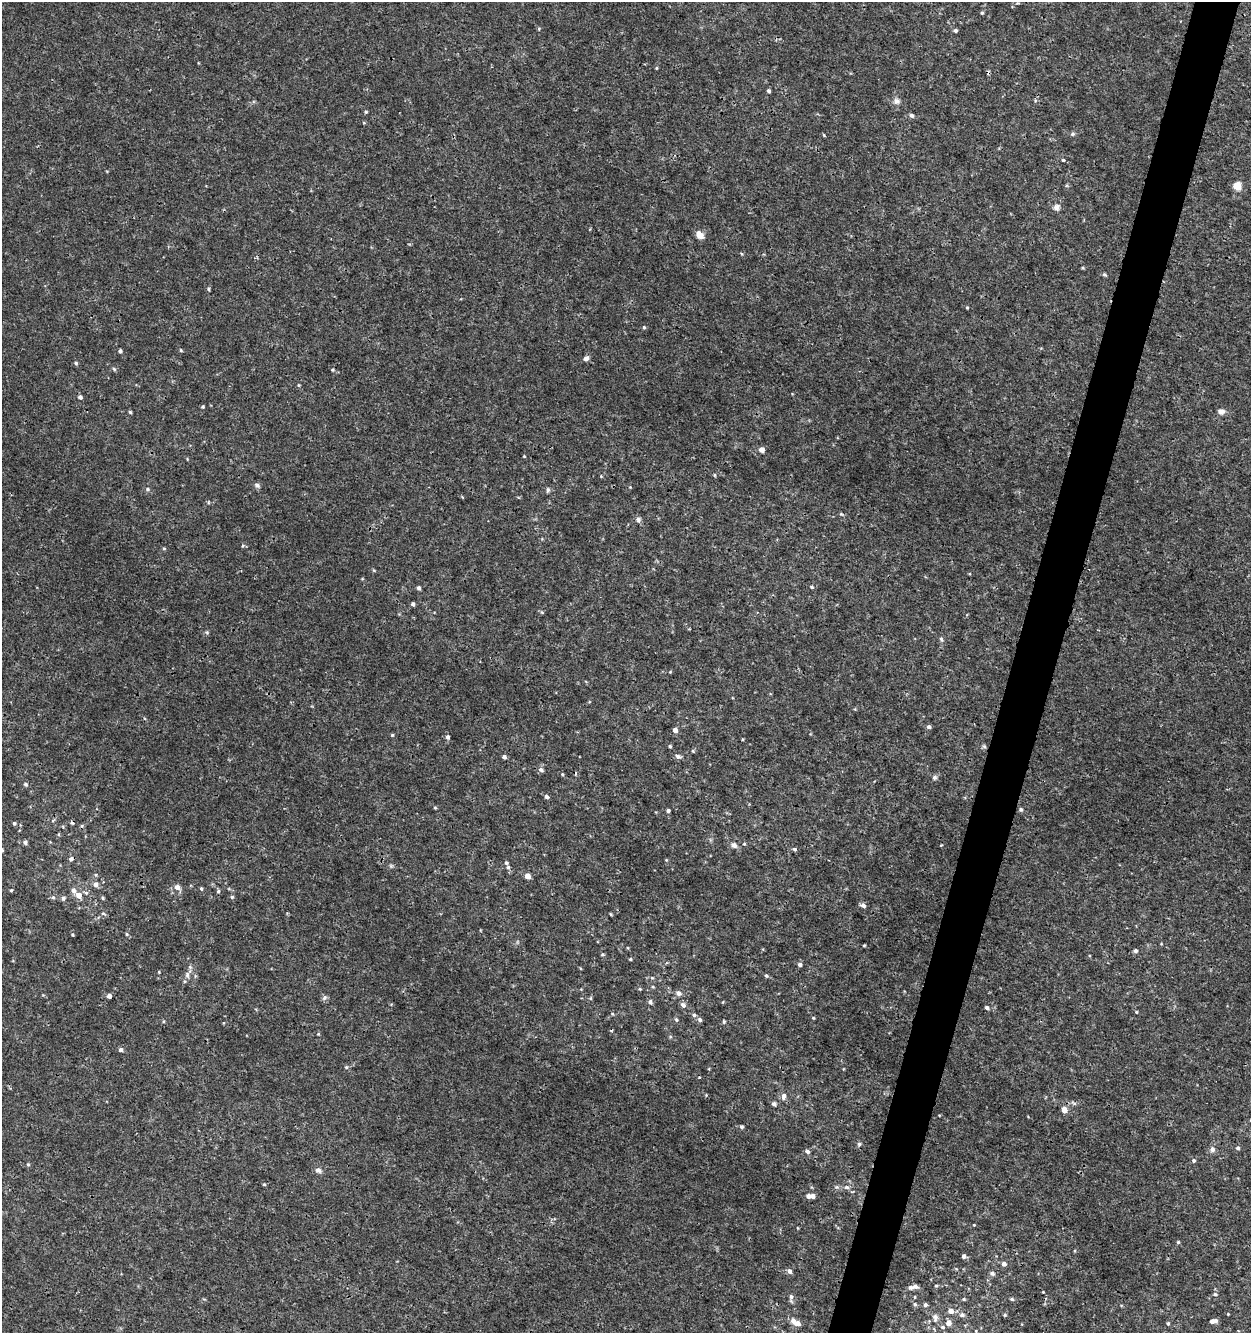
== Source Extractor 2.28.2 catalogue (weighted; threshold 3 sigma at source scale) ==
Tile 10 of 4 x 4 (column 2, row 3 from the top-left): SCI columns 1533-2781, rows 1333-2663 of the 5498 x 5337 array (HDU 1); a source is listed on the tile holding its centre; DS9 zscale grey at full resolution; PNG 1253 x 1335 px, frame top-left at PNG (2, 2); no overlay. Shown black and unused: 4% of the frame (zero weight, under 3 of 4 exposures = <1% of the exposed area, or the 3 px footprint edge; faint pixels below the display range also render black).
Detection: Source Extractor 2.28.2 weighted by HDU 2 'WHT'; one run over the whole footprint, this tile lists its part. Background 9.85e-04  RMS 8.9e-04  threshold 0.00399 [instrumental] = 3 sigma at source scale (4.5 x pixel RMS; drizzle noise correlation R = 1.50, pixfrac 1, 0.0396/0.0396 arcsec/px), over >= 5 px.
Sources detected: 167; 4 cosmic-ray / hot-pixel residue — not listed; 4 inside a brighter listed object's ellipse — not listed separately; the other 159 listed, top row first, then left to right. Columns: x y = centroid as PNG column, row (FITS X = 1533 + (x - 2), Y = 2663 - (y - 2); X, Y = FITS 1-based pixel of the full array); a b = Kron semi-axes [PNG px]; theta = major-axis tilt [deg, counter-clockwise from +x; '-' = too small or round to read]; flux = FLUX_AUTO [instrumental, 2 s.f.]
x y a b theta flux
982 13 4 4 - 0.12
539 28 5 3 - 0.087
955 30 5 4 - 0.17
656 68 5 3 - 0.079
769 91 4 4 - 0.17
897 101 9 8 - 0.37
366 112 4 3 - 0.12
911 115 5 4 - 0.23
1073 134 6 5 - 0.16
824 135 5 3 - 0.076
1063 160 4 4 - 0.092
1237 186 5 5 - 3
1056 207 9 8 - 0.38
700 235 10 7 -46 0.68
1105 275 6 4 -42 0.12
209 289 5 4 - 0.14
967 308 4 3 - 0.077
644 327 4 4 - 0.12
181 350 5 4 - 0.091
120 351 4 4 - 0.2
586 358 7 5 30 0.31
76 363 5 4 - 0.13
114 369 6 4 -45 0.12
333 370 5 4 - 0.099
80 397 5 5 - 0.26
203 407 4 4 - 0.12
1221 411 8 7 - 0.39
130 412 4 4 - 0.13
761 450 5 5 - 0.59
524 456 3 3 - 0.07
714 475 5 3 - 0.083
601 476 4 4 - 0.076
257 485 8 5 -32 0.22
147 489 5 5 - 0.14
548 490 6 5 - 0.19
841 514 5 4 - 0.11
638 519 8 6 -71 0.24
243 546 5 4 - 0.12
164 548 5 4 - 0.1
374 570 4 4 - 0.086
812 587 5 4 - 0.11
419 588 4 4 - 0.22
413 604 4 4 - 0.22
542 612 5 4 - 0.11
941 639 7 4 -60 0.15
670 672 3 3 - 0.066
929 727 5 4 - 0.24
675 730 5 4 - 0.4
392 735 4 4 - 0.097
447 737 5 5 - 0.22
670 746 4 3 - 0.11
984 746 6 5 - 0.14
693 751 4 4 - 0.11
678 756 7 6 - 0.26
504 757 4 4 - 0.27
541 770 6 5 - 0.26
562 774 4 3 - 0.09
934 778 7 6 - 0.21
25 784 5 4 - 0.16
546 797 5 4 - 0.21
435 808 4 4 - 0.09
1021 809 5 5 - 0.18
668 811 4 4 - 0.21
14 823 4 4 - 0.16
25 842 6 5 - 0.18
744 844 4 4 - 0.093
734 845 8 7 - 0.36
941 845 3 3 - 0.062
795 849 6 4 -20 0.14
71 859 6 5 - 0.25
506 863 5 4 - 0.15
391 866 6 4 -45 0.13
508 867 4 4 - 0.14
527 876 5 4 - 0.69
96 884 6 5 - 0.4
177 887 8 6 -37 0.45
201 888 5 4 - 0.12
11 890 4 3 - 0.1
73 891 7 6 - 0.34
218 891 5 5 - 0.14
86 893 7 5 -17 0.19
79 895 7 6 - 0.64
53 897 6 5 - 0.14
232 897 5 5 - 0.12
63 898 5 5 - 0.22
103 898 4 4 - 0.11
863 905 6 5 - 0.3
103 913 5 5 - 0.14
611 914 4 3 - 0.095
127 934 5 4 - 0.11
72 935 4 3 - 0.088
864 946 3 3 - 0.089
1135 951 5 5 - 0.17
602 954 6 3 8 0.096
630 959 4 3 - 0.11
800 965 5 4 - 0.3
159 972 3 3 - 0.069
187 975 10 6 -83 0.31
766 976 6 5 - 0.13
652 978 5 4 - 0.11
640 989 5 4 - 0.095
679 993 7 6 - 0.36
109 996 5 4 - 0.29
324 998 9 5 52 0.2
590 998 6 4 89 0.099
650 1002 6 5 - 0.2
683 1005 7 6 - 0.28
987 1007 5 4 - 0.22
1136 1012 4 4 - 0.094
694 1015 5 5 - 0.17
813 1018 4 3 - 0.084
676 1020 6 4 -68 0.13
700 1020 5 4 - 0.23
724 1021 5 4 - 0.098
318 1034 4 4 - 0.088
121 1050 5 4 - 0.25
346 1067 6 5 - 0.15
784 1096 9 6 88 0.35
1073 1103 8 3 -45 0.12
774 1104 6 5 - 0.19
1064 1110 5 5 - 0.83
742 1127 6 4 -2 0.14
859 1144 5 5 - 0.16
1238 1148 5 5 - 0.2
1212 1149 7 6 - 0.34
807 1151 6 4 -32 0.23
1194 1160 5 5 - 0.18
28 1164 4 4 - 0.11
318 1170 10 7 -24 0.29
264 1184 4 4 - 0.096
837 1187 6 5 - 0.15
847 1187 8 6 12 0.26
812 1196 5 4 - 0.47
974 1225 3 3 - 0.07
798 1228 4 3 - 0.063
1178 1242 4 4 - 0.11
964 1256 5 5 - 0.3
1004 1264 5 5 - 0.38
789 1271 6 5 - 0.28
992 1273 7 6 - 0.24
915 1286 7 5 -21 0.32
936 1286 4 4 - 0.12
1043 1292 2 2 - 0.055
1215 1294 6 5 - 0.16
791 1297 6 6 - 0.23
964 1299 5 4 - 0.12
1012 1299 5 4 - 0.15
915 1304 6 5 - 0.17
925 1305 5 5 - 0.19
951 1311 6 6 - 0.52
1228 1314 2 2 - 0.058
962 1315 7 6 - 0.29
1005 1315 5 4 - 0.11
935 1317 11 7 -88 0.41
1212 1321 4 4 - 0.26
798 1323 6 6 - 0.48
948 1323 5 5 - 0.71
1168 1323 4 4 - 0.12
943 1327 6 5 - 0.17